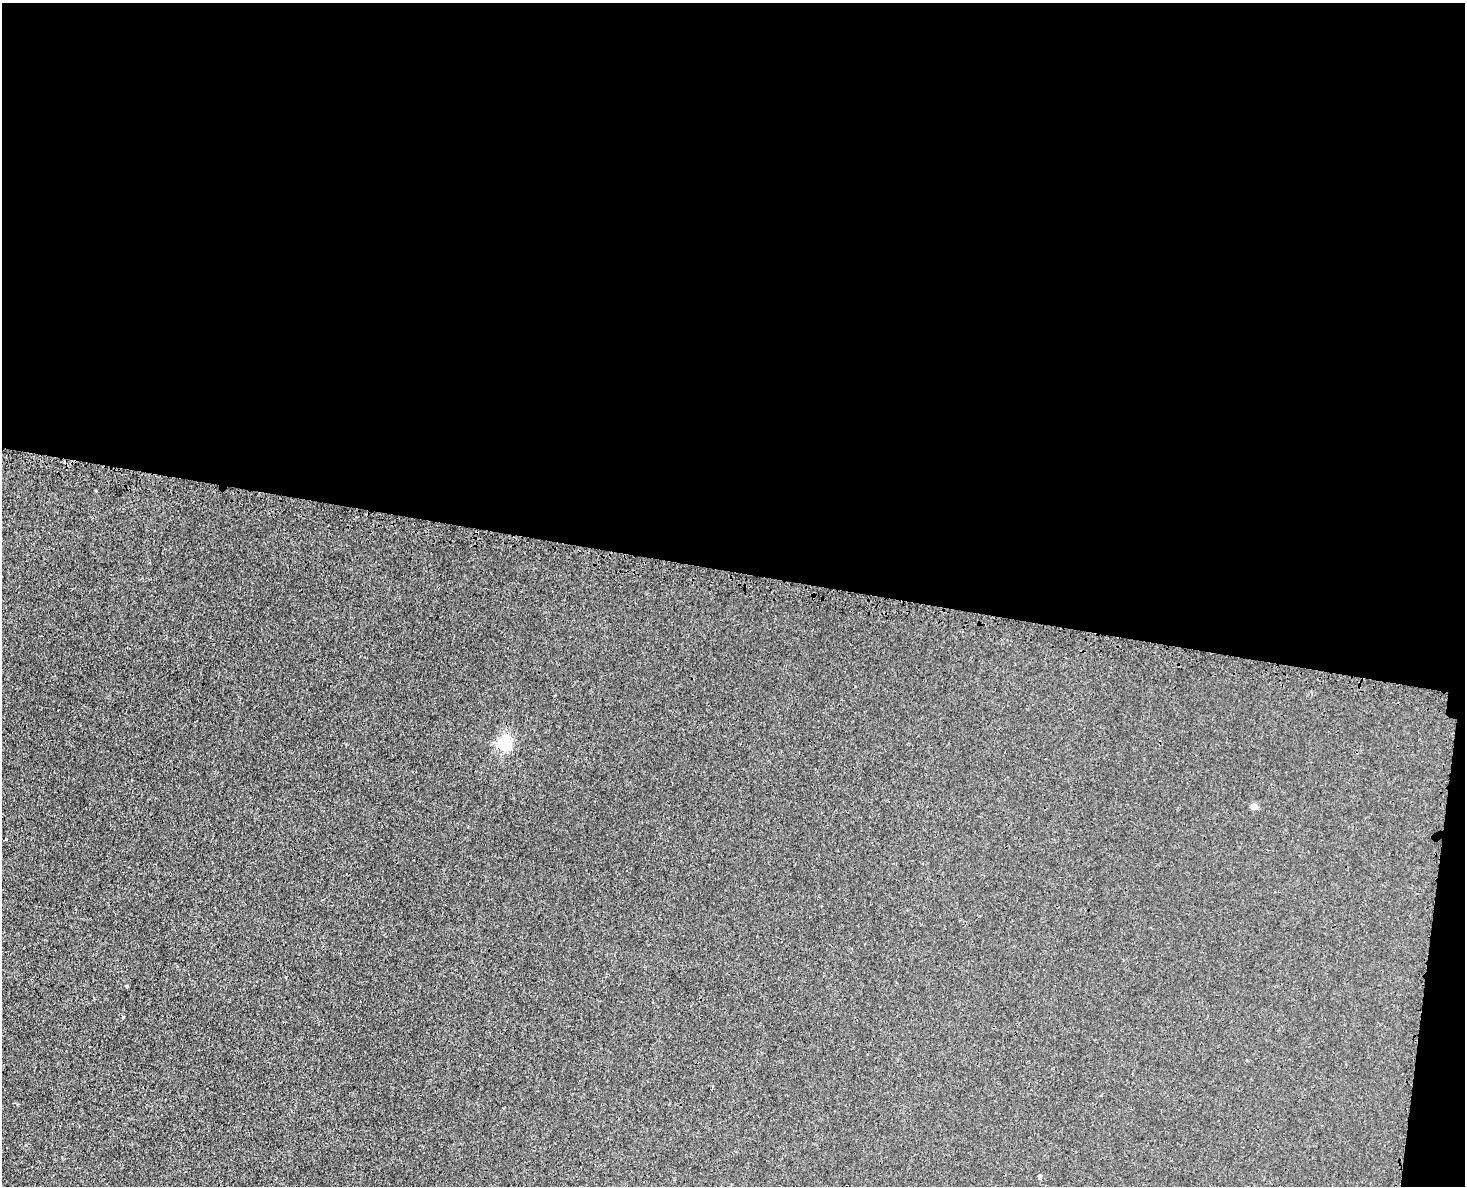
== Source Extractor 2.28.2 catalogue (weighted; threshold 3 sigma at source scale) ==
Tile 3 of 3 x 4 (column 3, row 1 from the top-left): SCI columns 3224-4686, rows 3607-4790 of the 4872 x 4844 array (HDU 1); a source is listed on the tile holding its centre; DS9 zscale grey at full resolution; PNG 1467 x 1188 px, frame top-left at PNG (2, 3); no overlay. Shown black and unused: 49% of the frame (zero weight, under 3 of 4 exposures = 7% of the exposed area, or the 3 px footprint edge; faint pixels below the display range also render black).
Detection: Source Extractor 2.28.2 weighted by HDU 2 'WHT'; one run over the whole footprint, this tile lists its part. Background 0.00847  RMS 0.0023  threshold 0.0102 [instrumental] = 3 sigma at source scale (4.5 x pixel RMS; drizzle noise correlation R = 1.50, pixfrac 1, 0.05/0.05 arcsec/px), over >= 5 px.
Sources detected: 5; all 5 listed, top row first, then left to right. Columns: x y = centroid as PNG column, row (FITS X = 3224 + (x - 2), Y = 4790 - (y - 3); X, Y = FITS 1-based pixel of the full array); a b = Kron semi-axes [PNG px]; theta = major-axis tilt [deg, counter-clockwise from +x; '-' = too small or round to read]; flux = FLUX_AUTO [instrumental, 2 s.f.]
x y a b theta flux
505 743 6 6 - 43
1254 807 5 4 - 3.4
6 839 3 2 - 0.25
127 986 4 3 - 0.26
1040 1176 4 4 - 0.64